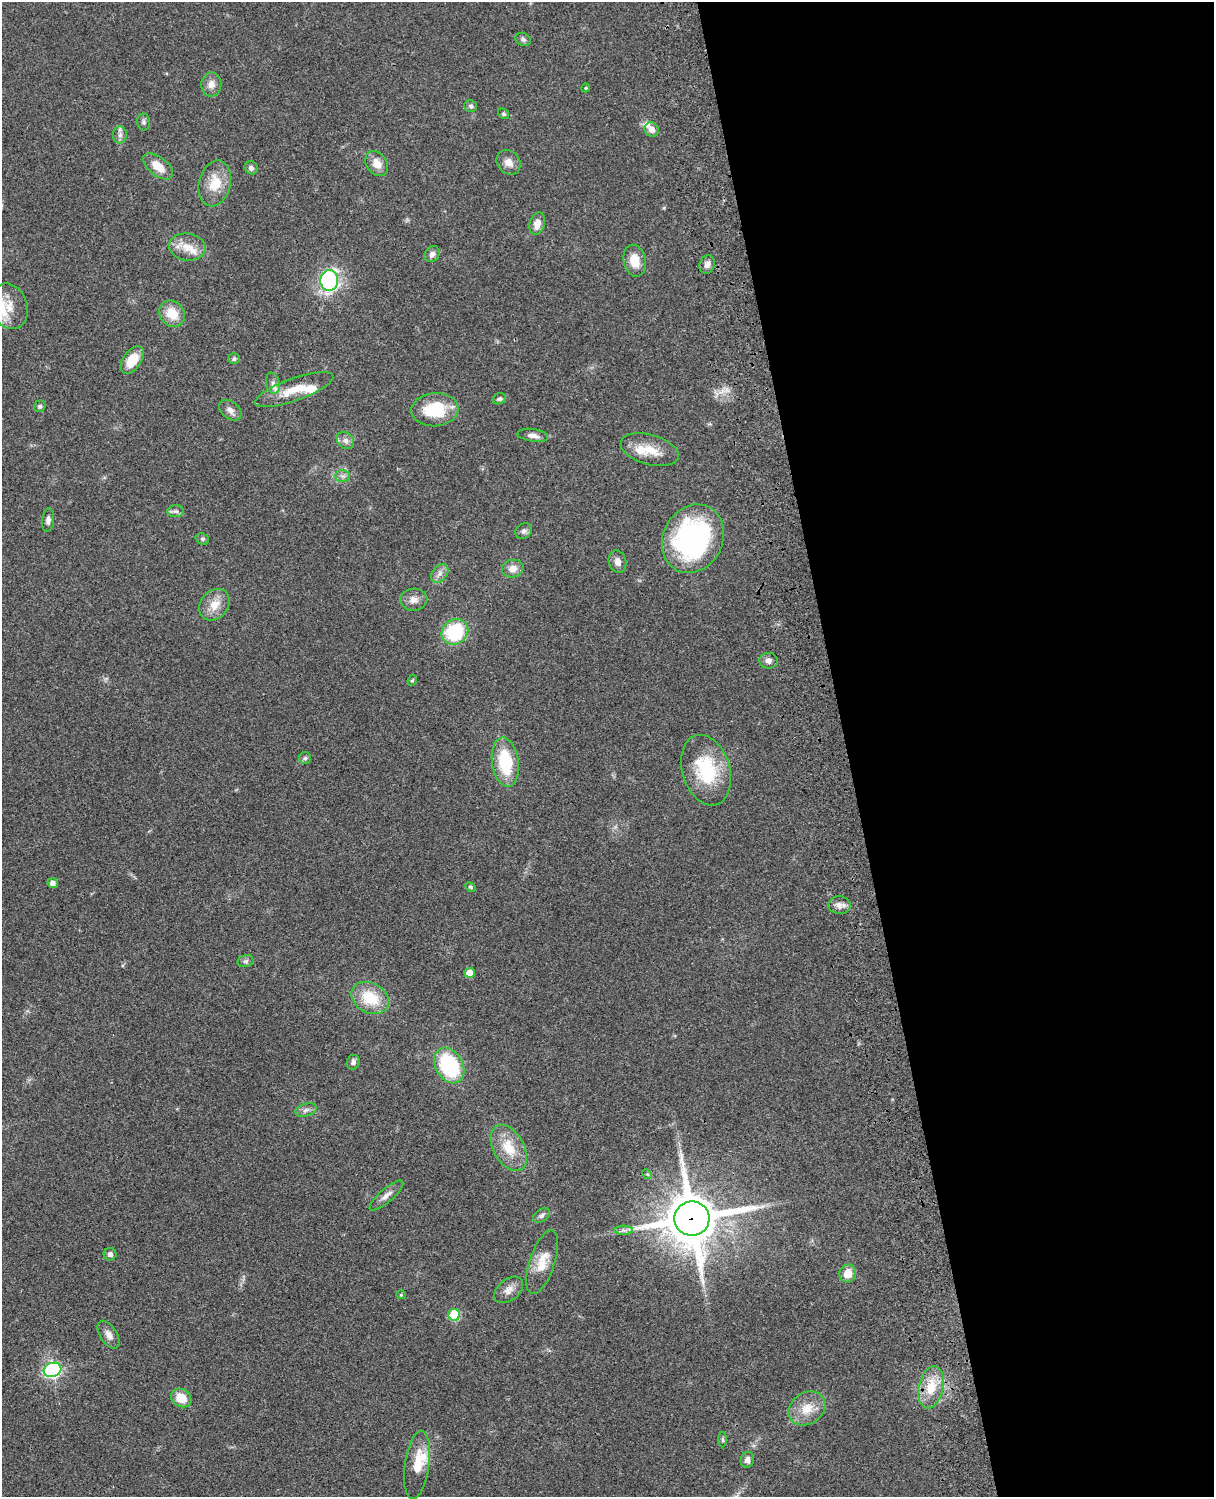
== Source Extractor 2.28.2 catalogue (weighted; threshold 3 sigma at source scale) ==
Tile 8 of 4 x 3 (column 4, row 2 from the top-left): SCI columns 3757-4968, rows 1773-3267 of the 5086 x 4926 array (HDU 1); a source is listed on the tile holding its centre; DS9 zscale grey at full resolution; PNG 1216 x 1499 px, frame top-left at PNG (2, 2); each listed source drawn as its Kron ellipse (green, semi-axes under 4 px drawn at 4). Shown black and unused: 30% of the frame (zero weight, under 3 of 4 exposures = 6% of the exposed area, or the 3 px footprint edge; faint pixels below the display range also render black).
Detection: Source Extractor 2.28.2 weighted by HDU 2 'WHT'; one run over the whole footprint, this tile lists its part. Background 0.0778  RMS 0.0058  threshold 0.026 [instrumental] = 3 sigma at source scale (4.5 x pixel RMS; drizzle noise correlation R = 1.50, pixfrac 1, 0.05/0.05 arcsec/px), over >= 5 px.
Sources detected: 83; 5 inside a brighter listed object's ellipse — not listed separately; the other 78 listed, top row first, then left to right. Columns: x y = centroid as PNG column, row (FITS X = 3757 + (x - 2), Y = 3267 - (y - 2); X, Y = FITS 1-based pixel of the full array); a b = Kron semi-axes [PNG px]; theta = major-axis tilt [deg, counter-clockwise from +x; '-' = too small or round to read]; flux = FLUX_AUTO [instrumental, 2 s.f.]
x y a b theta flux
523 39 8 6 -27 1.4
211 84 12 10 85 4.1
586 88 4 4 - 0.65
471 106 6 5 - 1.3
503 114 6 4 -40 0.93
144 122 8 6 -81 1.5
652 130 8 6 -52 3.4
120 135 8 7 - 2.2
508 162 13 11 -49 4.2
377 163 13 10 -54 6.4
158 166 17 9 -38 8.2
251 168 7 6 - 1.6
215 183 23 16 77 13
537 224 11 7 75 5.5
187 247 18 13 -8 8.4
432 254 8 7 - 2.4
635 261 16 11 -78 9.2
707 264 9 7 67 2.8
329 280 10 9 - 80
9 306 23 18 -70 10
172 314 14 12 -46 11
234 359 6 5 - 1.2
132 360 15 9 55 11
273 383 11 7 -77 2.7
294 390 41 11 19 14
499 399 7 5 18 1.3
40 406 6 5 - 1.1
230 410 12 8 -39 3.2
435 410 23 16 4 24
533 435 15 6 -8 3.6
345 440 10 7 -44 2.4
650 450 30 15 -15 12
342 476 7 6 - 1.7
176 511 8 6 -1 1.7
48 520 12 6 84 2.3
524 531 9 7 37 2.1
202 539 7 5 -21 1.1
693 539 35 29 63 110
618 562 11 8 -73 3.6
513 569 11 8 15 4.6
440 574 10 7 51 2.9
414 600 13 11 3 4.3
214 605 17 13 50 8.5
455 632 14 12 33 36
768 661 9 8 - 2.6
412 680 6 4 66 0.8
305 758 6 6 - 1
505 762 25 13 -82 29
706 770 36 23 -73 34
53 883 5 5 - 3
470 887 6 4 -27 0.85
839 905 11 8 -6 3.2
246 961 8 6 15 1.4
470 973 5 5 - 7.3
370 998 20 15 -29 19
353 1062 7 6 - 2
449 1066 19 13 -60 49
306 1110 11 6 15 2.3
509 1148 25 15 -61 15
647 1174 5 4 - 0.61
386 1195 21 7 41 3.9
542 1215 9 6 33 1.7
692 1219 17 17 - 3100
623 1230 9 4 0 1.8
110 1254 6 6 - 1.8
542 1262 33 12 72 11
848 1273 9 8 - 7.7
509 1290 16 10 38 4.6
401 1295 4 4 - 0.57
454 1315 6 6 - 34
109 1335 15 8 -57 3.9
52 1370 9 7 17 170
931 1387 21 12 78 14
181 1398 11 8 -32 9.7
807 1408 19 15 35 11
723 1440 8 3 -89 0.75
747 1460 8 6 80 2.9
417 1465 34 12 82 13
Overlapping masked pixels (flux is a lower limit): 1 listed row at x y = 692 1219